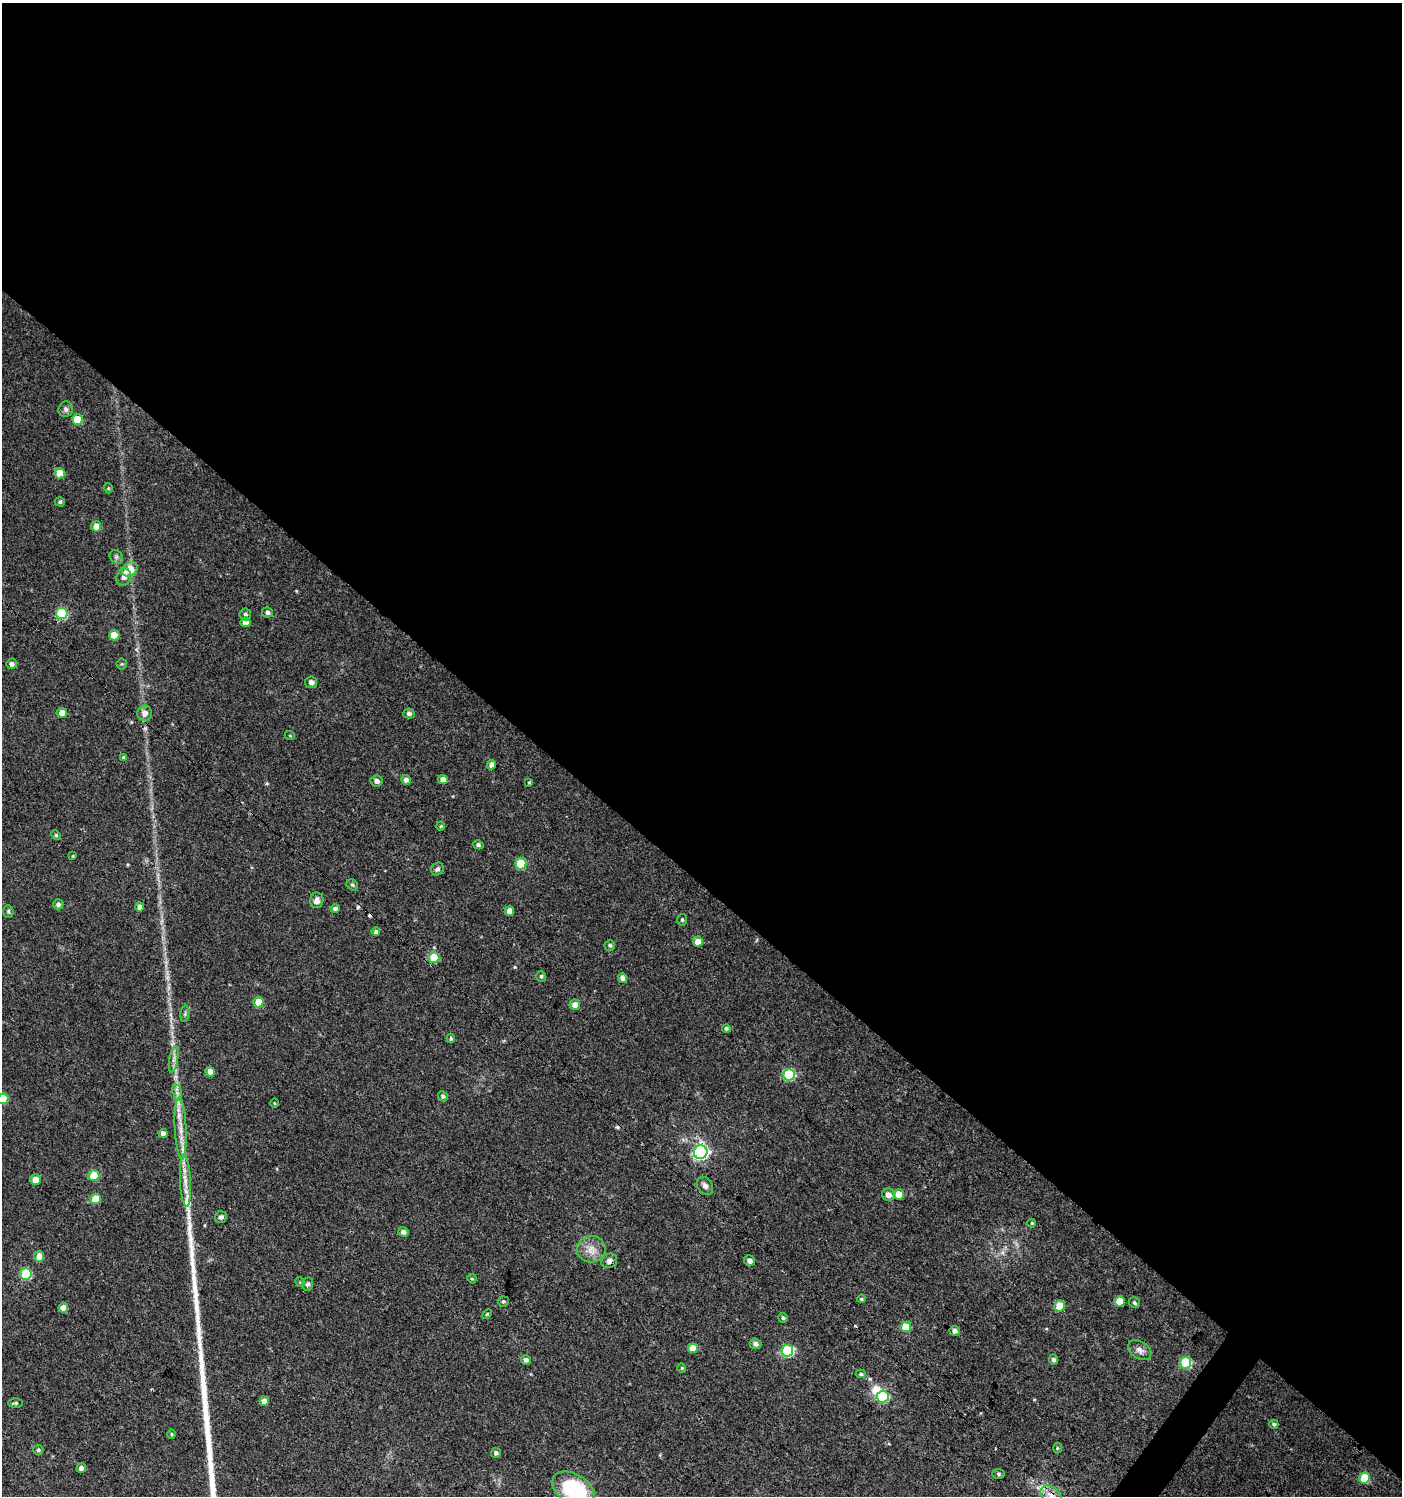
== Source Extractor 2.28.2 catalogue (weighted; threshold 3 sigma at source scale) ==
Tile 3 of 4 x 4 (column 3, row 1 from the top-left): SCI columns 2974-4373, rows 4488-5981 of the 6014 x 5981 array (HDU 1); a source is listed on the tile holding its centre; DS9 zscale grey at full resolution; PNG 1404 x 1498 px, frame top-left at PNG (2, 3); each listed source drawn as its Kron ellipse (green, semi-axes under 4 px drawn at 4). Shown black and unused: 59% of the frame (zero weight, under 3 of 4 exposures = <1% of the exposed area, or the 3 px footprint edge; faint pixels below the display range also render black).
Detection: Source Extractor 2.28.2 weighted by HDU 2 'WHT'; one run over the whole footprint, this tile lists its part. Background 0.0243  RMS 0.0041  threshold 0.0183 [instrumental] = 3 sigma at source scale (4.5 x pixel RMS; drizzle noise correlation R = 1.50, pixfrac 1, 0.0396/0.0396 arcsec/px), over >= 5 px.
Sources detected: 117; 1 inside a brighter object's white glare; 4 cosmic-ray / hot-pixel residue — neither listed nor drawn; the other 112 listed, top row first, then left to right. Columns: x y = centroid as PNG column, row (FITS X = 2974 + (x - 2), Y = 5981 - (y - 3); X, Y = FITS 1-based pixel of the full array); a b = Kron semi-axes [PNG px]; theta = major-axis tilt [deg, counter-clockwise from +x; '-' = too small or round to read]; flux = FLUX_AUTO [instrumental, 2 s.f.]
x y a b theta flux
66 409 8 7 - 1.2
77 420 5 5 - 12
60 473 5 5 - 7.5
108 488 5 3 - 0.37
60 502 5 4 - 0.68
96 526 5 5 - 3.9
116 557 7 6 - 0.97
130 569 8 6 32 7.9
124 577 9 7 73 2
267 612 5 5 - 1.1
62 613 6 5 - 23
245 614 6 5 - 1
245 622 5 5 - 3
114 635 5 5 - 7.2
12 664 5 5 - 1.2
122 664 5 5 - 0.53
311 682 6 6 - 1.7
62 713 5 5 - 3
145 713 7 7 - 2.6
409 714 5 5 - 1.1
290 736 5 3 - 0.36
124 757 4 3 - 0.59
492 765 5 4 - 2.6
406 780 5 5 - 1.5
443 780 5 4 - 3.1
377 781 6 5 - 1.9
529 782 4 3 - 0.36
441 826 4 4 - 0.47
56 835 5 4 - 0.5
478 845 5 4 - 0.78
73 856 4 3 - 0.31
521 864 6 5 - 17
437 869 7 6 - 0.99
352 885 6 5 - 0.67
317 900 8 6 81 2
58 904 5 5 - 1.1
140 907 4 4 - 1.8
335 908 4 4 - 1.2
8 911 6 5 - 0.7
509 911 5 4 - 3.1
682 920 6 4 75 0.68
376 932 4 4 - 0.89
698 942 5 5 - 3.7
610 945 5 5 - 0.76
434 958 5 5 - 14
541 976 5 5 - 0.71
623 978 5 4 - 2.8
258 1002 5 5 - 8.4
575 1005 5 5 - 2.5
185 1014 8 3 85 0.72
726 1028 4 4 - 0.66
451 1038 5 3 - 0.49
174 1059 13 4 80 1.6
210 1072 5 5 - 3.1
789 1075 6 6 - 29
177 1093 9 4 -76 1.4
443 1096 5 5 - 0.92
3 1099 5 5 - 12
274 1103 5 3 - 0.39
181 1128 31 6 -87 5.5
163 1133 4 4 - 2.3
701 1152 7 6 - 84
94 1176 5 5 - 12
36 1180 5 5 - 3.8
185 1181 26 5 -87 4.3
705 1186 10 7 -54 1.6
899 1194 5 5 - 5.7
888 1195 6 6 - 2.2
96 1199 5 5 - 7.9
221 1217 6 5 - 1.3
1032 1223 4 4 - 0.39
403 1232 5 4 - 1.7
591 1249 14 13 - 4.6
39 1256 5 5 - 3.5
609 1261 8 7 - 1.7
749 1261 6 5 - 1.7
26 1274 6 5 - 25
472 1279 5 4 - 0.45
300 1282 5 4 - 0.55
308 1284 6 5 - 1.1
861 1299 4 3 - 0.49
503 1301 5 5 - 0.65
1120 1301 5 5 - 8.1
1134 1303 5 5 - 0.77
1060 1306 5 5 - 11
63 1308 5 4 - 4.1
487 1314 6 3 44 0.41
783 1318 5 4 - 0.62
906 1327 5 5 - 9.7
954 1331 5 5 - 1.7
756 1344 6 5 - 1.5
693 1348 5 5 - 6.3
1140 1350 13 8 -34 2.3
787 1351 6 6 - 35
526 1360 5 5 - 1.3
1053 1360 5 4 - 1.1
1186 1363 5 5 - 26
682 1368 4 4 - 0.4
861 1374 5 4 - 0.6
883 1397 6 6 - 23
264 1401 5 4 - 2.7
16 1403 7 5 1 0.72
1274 1424 4 4 - 0.57
171 1434 5 3 - 0.45
1057 1448 5 3 - 0.38
38 1450 5 5 - 0.7
496 1453 5 5 - 1
81 1468 5 4 - 1.5
998 1474 6 5 - 0.72
1365 1478 5 5 - 15
573 1489 23 15 -31 36
1051 1496 12 8 -42 3.3
Overlapping masked pixels (flux is a lower limit): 2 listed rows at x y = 609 1261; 1051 1496
Isophote crosses this tile's border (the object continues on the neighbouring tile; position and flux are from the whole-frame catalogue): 3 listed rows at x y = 3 1099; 573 1489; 1051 1496